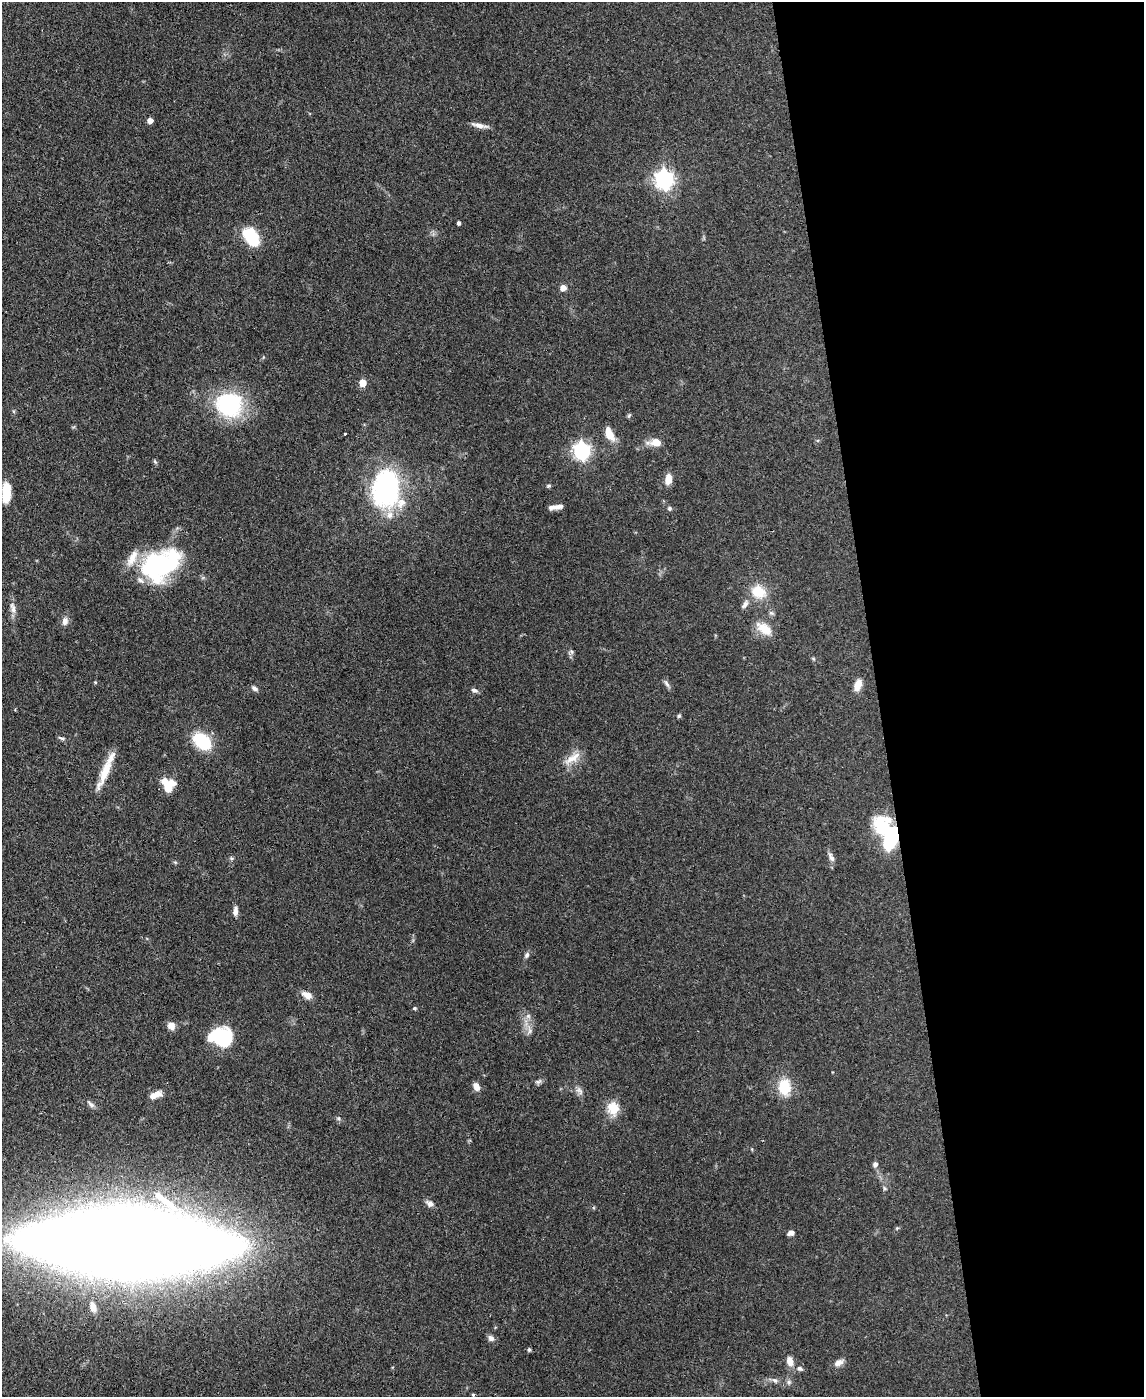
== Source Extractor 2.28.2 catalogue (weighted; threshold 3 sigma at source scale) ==
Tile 8 of 4 x 3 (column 4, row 2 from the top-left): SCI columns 3499-4640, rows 1597-2991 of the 4717 x 4694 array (HDU 1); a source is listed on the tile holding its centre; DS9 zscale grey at full resolution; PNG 1146 x 1399 px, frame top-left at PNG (2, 2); no overlay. Shown black and unused: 23% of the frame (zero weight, under 3 of 4 exposures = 9% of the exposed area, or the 3 px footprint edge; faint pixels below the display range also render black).
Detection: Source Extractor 2.28.2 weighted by HDU 2 'WHT'; one run over the whole footprint, this tile lists its part. Background 0.081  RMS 0.0043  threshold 0.0196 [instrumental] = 3 sigma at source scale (4.5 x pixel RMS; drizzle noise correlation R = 1.50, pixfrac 1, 0.05/0.05 arcsec/px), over >= 5 px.
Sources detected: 80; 5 inside a brighter object's white glare — not listed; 5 inside a brighter listed object's ellipse — not listed separately; the other 70 listed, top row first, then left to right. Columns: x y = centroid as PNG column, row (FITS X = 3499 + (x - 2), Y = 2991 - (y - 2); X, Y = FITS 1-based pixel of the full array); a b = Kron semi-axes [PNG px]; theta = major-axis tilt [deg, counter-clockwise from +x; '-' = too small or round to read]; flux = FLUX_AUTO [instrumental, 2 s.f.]
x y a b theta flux
150 120 4 4 - 3.1
479 125 23 5 -12 2.6
664 179 7 7 - 180
458 223 4 4 - 0.84
251 237 19 12 -59 19
563 288 7 6 - 2.4
362 383 5 5 - 9.3
229 404 31 28 -14 38
629 415 7 4 45 0.58
345 434 3 3 - 0.69
609 434 14 7 -64 7.5
655 442 15 8 1 4.9
582 451 7 6 - 140
668 479 10 7 82 4.9
548 486 5 5 - 0.69
386 489 39 30 -87 65
6 493 23 9 88 9.2
559 506 14 6 15 2.2
669 508 6 5 - 0.82
159 565 49 29 39 58
758 592 15 13 -31 10
745 604 14 6 52 1.8
13 608 16 6 -74 2.6
771 613 7 5 -42 0.92
65 621 9 7 82 2.2
764 629 21 13 -33 6.7
571 652 8 5 -70 1
95 682 4 3 - 0.39
667 683 12 5 -60 1.3
858 685 13 8 71 4.2
254 688 9 5 -37 1.2
474 690 9 6 -20 1.3
679 716 6 4 45 0.62
61 738 9 4 -19 0.85
202 741 18 13 -38 21
572 758 26 9 34 5.5
105 771 42 9 68 9.7
168 788 10 10 - 4.5
892 837 29 17 83 27
831 857 14 6 -64 1.9
175 862 5 4 - 0.55
235 911 11 6 85 2
527 955 8 6 63 1.1
307 995 13 7 -26 3.5
415 1008 4 4 - 0.67
528 1016 6 6 - 1.2
171 1026 10 9 - 2.6
529 1031 9 4 -82 1.4
222 1035 24 16 -44 24
538 1082 10 5 21 1.2
476 1086 9 6 -58 2.8
784 1087 15 11 -88 13
579 1091 13 6 -52 1.8
157 1094 11 8 17 3.2
91 1104 12 5 -41 1.4
613 1108 18 15 -80 7.1
875 1164 6 5 - 1.5
884 1188 6 4 -72 0.64
430 1204 10 7 -41 1.9
791 1233 7 6 - 1.7
128 1242 120 36 -1 2600
93 1307 11 6 -76 3.2
491 1338 8 7 - 1.8
529 1350 5 4 - 0.77
790 1361 11 7 -78 3.5
839 1362 13 8 29 2.4
800 1368 8 6 -21 1.3
775 1380 9 6 -38 1.4
789 1382 7 6 - 1
473 1395 4 4 - 0.46
Overlapping masked pixels (flux is a lower limit): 3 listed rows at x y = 159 565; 892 837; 128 1242
Isophote crosses this tile's border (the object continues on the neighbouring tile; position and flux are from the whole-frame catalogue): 1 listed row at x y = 128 1242